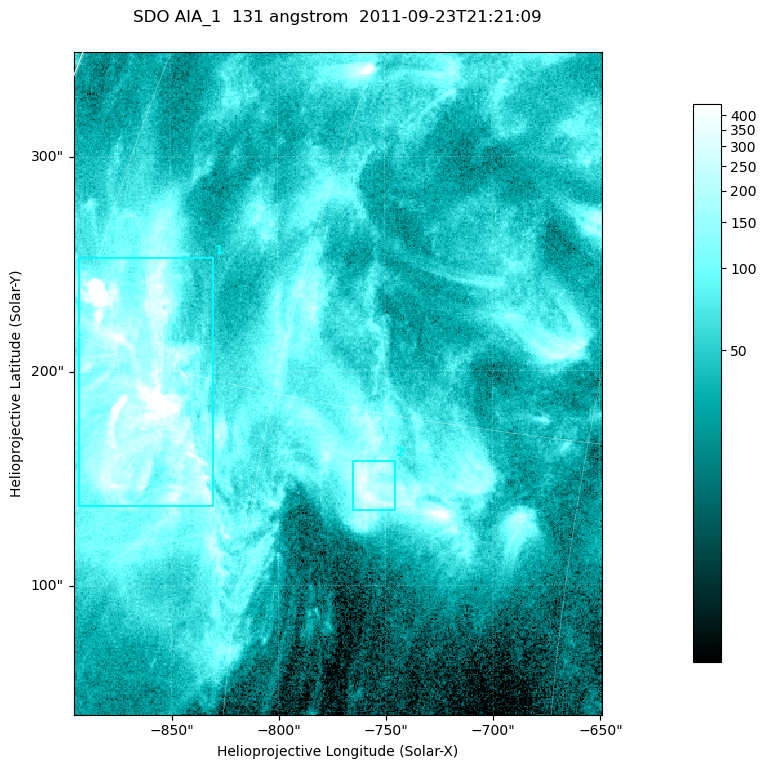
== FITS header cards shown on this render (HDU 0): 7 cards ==
TELESCOP= 'SDO     '           /
INSTRUME= 'AIA_1   '           /
WAVELNTH=                  131 /
WAVEUNIT= 'angstrom'           /
DATE-OBS= '2011-09-23T21:21:09.62' /
CTYPE1  = 'HPLN-TAN'           /
CTYPE2  = 'HPLT-TAN'           /

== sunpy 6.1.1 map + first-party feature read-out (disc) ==
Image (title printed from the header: SDO AIA_1  131 angstrom  2011-09-23T21:21:09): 410 x 514 px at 0.601 arcsec/px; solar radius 957 arcsec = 1592 px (partial field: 2.6% of the solar disc is inside the frame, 100% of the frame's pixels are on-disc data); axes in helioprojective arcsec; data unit not stated in the header (colour bar unlabelled)
Pointing: header CRPIX1/2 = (2043.14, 2045.51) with CRVAL1/2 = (0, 0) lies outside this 410 x 514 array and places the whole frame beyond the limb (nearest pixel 1.41 R_sun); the SolarSoft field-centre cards XCEN/YCEN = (-772.1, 194.2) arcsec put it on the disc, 1309 arcsec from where CRPIX/CRVAL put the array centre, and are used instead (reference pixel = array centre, CRVAL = XCEN/YCEN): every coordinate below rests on XCEN/YCEN
Orientation: roll -0.139 deg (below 1 deg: not rotated)
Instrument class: DISC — disc imager (sunpy class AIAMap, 131 A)
Bright regions (active regions / flare kernels): reference = the on-disc median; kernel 3 px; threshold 5 sigma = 171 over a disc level ~48.8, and >= 1.15x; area >= 210 px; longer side >= 5 px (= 3 arcsec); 2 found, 2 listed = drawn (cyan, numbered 1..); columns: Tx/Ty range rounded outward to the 2 arcsec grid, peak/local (2 s.f.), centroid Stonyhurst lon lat
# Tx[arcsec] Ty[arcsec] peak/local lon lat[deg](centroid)
1 -894..-830 136..254 102 -68 +14
2 -766..-746 134..158 8.5 -54 +13